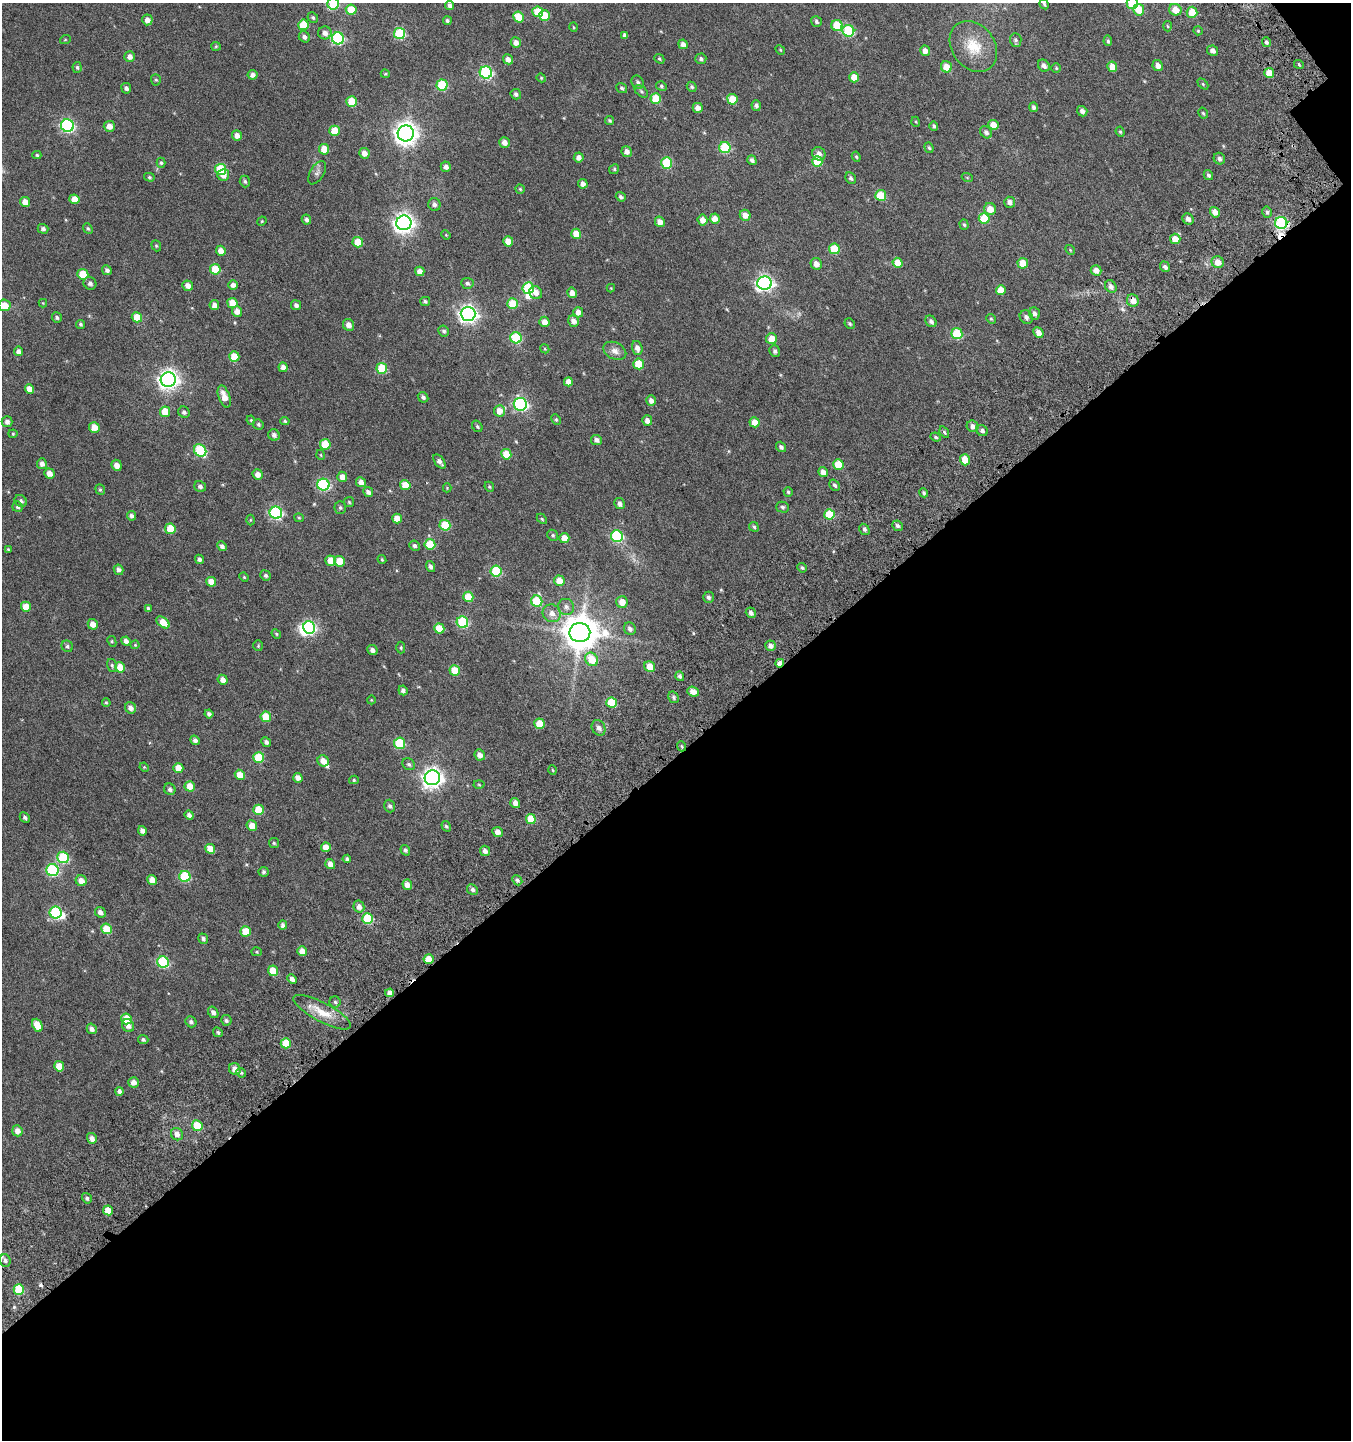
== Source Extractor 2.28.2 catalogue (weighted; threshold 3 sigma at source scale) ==
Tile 4 of 2 x 2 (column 2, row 2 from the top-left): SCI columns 1615-2963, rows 178-1615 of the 3229 x 3250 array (HDU 1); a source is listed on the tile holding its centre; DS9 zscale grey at full resolution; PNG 1353 x 1442 px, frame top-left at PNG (2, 3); each listed source drawn as its Kron ellipse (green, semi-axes under 4 px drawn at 4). Shown black and unused: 48% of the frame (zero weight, under 4 of 7 exposures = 17% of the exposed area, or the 3 px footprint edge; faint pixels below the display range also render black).
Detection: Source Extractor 2.28.2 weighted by HDU 2 'WHT'; one run over the whole footprint, this tile lists its part. Background 0.0292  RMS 0.0078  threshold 0.0318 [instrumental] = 3 sigma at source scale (4.09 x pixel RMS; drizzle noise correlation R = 1.36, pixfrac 0.8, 0.0396/0.0396 arcsec/px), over >= 5 px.
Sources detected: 421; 3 inside a brighter object's white glare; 3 cosmic-ray / hot-pixel residue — neither listed nor drawn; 1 inside a brighter listed object's ellipse — not listed separately; the other 414 listed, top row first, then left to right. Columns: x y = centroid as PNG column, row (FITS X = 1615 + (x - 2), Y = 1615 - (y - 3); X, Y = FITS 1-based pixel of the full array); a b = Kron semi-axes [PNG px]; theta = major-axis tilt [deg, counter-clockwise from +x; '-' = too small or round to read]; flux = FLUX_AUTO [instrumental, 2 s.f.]
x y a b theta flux
1132 3 6 5 - 25
333 4 6 5 - 33
1044 4 5 4 - 0.77
450 6 5 4 - 2.2
351 10 5 5 - 16
1139 10 6 5 - 12
1175 10 6 5 - 7.2
538 12 5 5 - 17
1192 12 5 5 - 11
545 15 5 5 - 9.8
519 17 6 5 - 11
313 18 5 5 - 1.1
147 20 5 5 - 3.6
447 21 4 4 - 1.1
816 22 6 5 - 1.3
303 25 5 5 - 17
837 25 5 5 - 19
1167 26 5 3 - 0.61
573 27 5 3 - 0.59
848 31 6 5 - 39
1198 31 5 4 - 0.76
325 33 7 6 - 3
400 33 5 5 - 47
625 35 4 4 - 2.1
304 37 6 5 - 2.1
338 38 6 6 - 63
65 40 5 3 - 0.5
1016 40 6 6 - 1.5
1108 41 5 4 - 1.1
516 42 5 5 - 3.5
1266 42 5 4 - 1.6
683 44 5 4 - 2.8
216 46 5 4 - 0.62
973 46 27 21 -53 18
780 50 5 4 - 0.68
925 51 5 5 - 3.6
1213 51 5 5 - 2.7
130 57 5 5 - 3
508 59 5 4 - 3.4
659 59 5 4 - 0.85
701 59 5 5 - 1.5
1299 65 5 3 - 0.68
1044 66 6 5 - 2.7
1158 66 6 5 - 3.3
77 67 5 4 - 1.1
946 67 6 5 - 8.8
1112 67 5 5 - 7.3
1056 68 4 4 - 0.78
486 72 6 6 - 77
1269 73 5 5 - 10
385 74 4 3 - 0.65
252 75 5 5 - 2.9
854 77 5 5 - 7.6
541 78 5 4 - 0.65
156 80 5 5 - 0.95
638 82 7 5 -58 1.5
1203 84 6 4 -46 0.73
442 85 5 5 - 32
661 86 5 4 - 1.1
692 87 5 4 - 1.1
126 88 5 5 - 1.7
622 88 6 4 -37 1.2
641 91 8 5 -41 1.2
516 94 5 5 - 1.5
656 99 5 5 - 17
732 99 5 5 - 11
352 102 5 5 - 15
756 105 5 4 - 1.7
1033 107 5 4 - 1.6
698 108 5 5 - 3.9
1082 111 5 5 - 2.5
1203 113 6 4 -59 0.88
609 120 5 4 - 0.89
916 122 5 3 - 0.57
993 125 5 5 - 7.1
67 126 6 6 - 100
109 126 5 5 - 4.8
934 126 5 4 - 1.3
335 131 5 5 - 13
986 132 6 5 - 2
1120 132 5 4 - 0.78
406 133 8 8 - 490
237 136 5 5 - 3.7
504 142 5 5 - 3.5
725 148 5 5 - 36
929 148 5 4 - 1
324 149 5 5 - 10
627 152 5 5 - 3.3
364 153 5 5 - 4.2
819 154 7 6 - 3.2
37 155 4 4 - 0.87
579 157 5 5 - 3.3
856 157 5 4 - 0.76
1219 159 6 5 - 1.9
752 160 5 4 - 1.9
817 161 5 5 - 15
161 163 5 4 - 0.99
667 163 5 5 - 29
446 167 5 5 - 2.4
221 169 5 5 - 28
614 169 5 4 - 0.88
317 173 13 7 59 2.3
223 175 6 5 - 4.1
1208 175 5 4 - 1.4
149 177 5 4 - 0.83
967 177 5 3 - 0.62
851 178 6 5 - 1.4
245 181 6 5 - 1.2
583 184 4 4 - 3.1
520 189 4 4 - 0.89
881 195 5 5 - 19
621 197 5 4 - 1.5
74 199 5 5 - 7.8
25 202 5 5 - 4.8
1010 202 5 5 - 2.6
434 204 6 6 - 2
990 209 6 6 - 6.6
1215 212 5 5 - 4.6
1267 212 6 4 -76 1.6
745 215 6 5 - 4.5
984 218 5 5 - 18
306 219 5 4 - 1.7
715 219 5 5 - 5
1188 219 6 5 - 2.3
702 220 5 5 - 4.5
262 221 5 3 - 0.55
660 222 5 5 - 4.5
404 223 7 7 - 320
1281 223 6 6 - 73
964 225 5 4 - 1
88 228 6 4 -49 0.93
43 229 5 5 - 1.8
576 234 5 5 - 9.5
446 235 5 4 - 0.54
1175 239 5 5 - 6.7
508 241 5 5 - 7.1
358 242 5 5 - 13
156 246 6 4 -69 0.85
834 249 5 5 - 19
1070 250 5 4 - 0.67
221 251 5 5 - 4.4
1218 262 6 6 - 6.1
897 263 5 5 - 8.4
1023 263 5 5 - 8.1
816 264 6 5 - 3.8
1165 267 5 4 - 1.8
215 269 5 5 - 18
107 270 5 4 - 2
1096 270 5 5 - 4.1
420 271 5 4 - 4.2
83 274 5 5 - 18
90 283 6 6 - 1.9
467 283 6 5 - 1.5
764 283 7 6 - 170
233 285 5 5 - 2.9
188 286 5 5 - 3.6
1111 286 7 5 -58 2.6
528 288 6 5 - 47
611 288 4 4 - 0.52
1001 290 5 5 - 7
536 293 7 6 - 3.7
572 293 5 4 - 3.9
1133 300 6 6 - 5.2
425 301 5 4 - 1.1
43 303 4 4 - 0.55
232 303 5 5 - 8.6
513 304 5 5 - 19
4 305 6 5 - 9.4
214 305 5 4 - 3.3
296 305 5 4 - 2.1
237 311 5 5 - 4.7
578 312 5 5 - 4.3
1034 313 6 5 - 2.2
468 314 7 7 - 240
137 317 5 5 - 11
1026 317 7 6 - 2.4
57 318 5 5 - 1.3
991 319 5 4 - 0.74
574 321 6 5 - 3.5
931 321 6 5 - 2
544 322 5 5 - 3.9
80 324 4 4 - 1
850 324 5 5 - 0.97
349 325 6 5 - 3.6
444 331 5 5 - 1.4
1038 333 5 4 - 4.1
957 334 6 5 - 31
516 338 6 5 - 38
771 339 5 5 - 6.3
637 348 7 5 -74 3.1
545 349 5 3 - 0.57
18 351 5 4 - 2.5
615 351 12 8 -26 3.9
775 351 6 5 - 1.8
234 356 5 5 - 9.2
639 364 5 5 - 16
283 367 5 4 - 2.9
382 368 5 5 - 25
168 380 7 7 - 310
568 382 4 4 - 4.8
29 389 5 4 - 5.3
224 396 11 5 -71 5.7
423 397 6 4 -46 1.8
651 401 5 5 - 2.8
520 404 6 6 - 100
499 411 6 5 - 5.7
165 412 5 5 - 9.3
184 412 6 5 - 1.8
556 419 6 4 -63 0.86
251 420 5 4 - 0.71
285 421 5 4 - 0.92
647 421 5 5 - 3.3
7 422 5 5 - 2.1
754 422 5 5 - 6.5
258 424 5 5 - 1.1
477 426 6 5 - 1.1
973 426 6 5 - 3.4
94 427 5 5 - 5.9
982 431 6 5 - 1.7
944 432 6 4 -58 1.1
13 434 4 4 - 0.67
274 435 6 5 - 2
936 437 5 4 - 0.91
596 440 5 5 - 2.3
325 444 5 5 - 16
781 447 5 4 - 1.6
200 450 7 5 -50 43
506 454 5 5 - 12
321 455 5 3 - 0.51
965 460 5 5 - 9.2
439 461 8 4 -53 2.4
42 464 5 5 - 2.7
838 464 5 5 - 14
117 465 6 5 - 4.1
823 472 5 4 - 3.9
49 473 5 5 - 3.9
258 474 5 5 - 4.2
342 477 5 5 - 4.3
361 482 5 4 - 3.7
323 485 6 6 - 65
405 485 5 5 - 8.4
835 485 6 4 -54 1.5
200 486 6 5 - 1.9
489 487 5 4 - 0.87
447 488 4 4 - 0.56
100 490 5 4 - 0.91
368 492 5 4 - 2.3
788 492 5 4 - 0.98
924 493 5 4 - 1
21 501 6 5 - 1.6
349 502 5 5 - 0.79
620 504 6 5 - 2.3
17 507 5 5 - 1.2
782 507 6 5 - 1.4
340 508 6 5 - 1.2
276 513 6 6 - 94
830 514 5 5 - 24
131 516 5 4 - 1.8
299 518 4 4 - 0.72
397 519 5 5 - 5.9
542 519 6 3 -45 0.76
250 520 5 3 - 0.58
445 525 5 5 - 22
897 526 5 5 - 1.5
754 527 5 4 - 0.98
170 529 5 5 - 13
864 529 6 4 -57 1.7
553 535 6 5 - 1
617 536 6 6 - 53
564 538 5 5 - 6.3
430 544 5 5 - 20
222 546 5 4 - 1.8
414 546 5 5 - 1.6
8 549 4 3 - 0.64
199 559 5 4 - 1.8
382 560 4 3 - 0.74
331 561 5 5 - 7.5
340 561 5 5 - 10
430 567 5 4 - 1.8
802 568 5 4 - 0.99
119 570 5 4 - 2
496 571 5 5 - 40
266 575 5 5 - 1.4
244 577 5 4 - 0.61
559 581 5 5 - 8.6
211 582 5 4 - 6.5
468 597 5 5 - 12
708 597 5 5 - 1.6
537 601 6 5 - 31
622 602 6 5 - 6.4
26 607 5 5 - 8.1
566 607 8 8 - 2.7
148 608 4 3 - 0.92
552 613 9 8 - 4.2
751 613 5 5 - 2.3
163 622 7 5 -38 8.5
462 622 6 5 - 49
93 624 5 5 - 4.7
309 627 6 6 - 81
439 628 5 5 - 14
630 629 6 5 - 2.4
580 632 10 9 - 1500
276 634 5 4 - 0.74
112 641 5 4 - 0.73
126 641 5 4 - 2.5
135 645 4 4 - 0.61
67 646 6 5 - 1.3
258 646 5 4 - 0.77
771 646 5 5 - 2.5
401 648 6 4 90 0.88
372 650 5 5 - 2.5
592 659 7 6 - 13
780 663 4 4 - 4.3
112 665 6 5 - 1.1
120 667 5 5 - 8.3
650 667 6 5 - 8
455 671 5 5 - 13
680 676 5 4 - 1.6
223 680 5 5 - 3.5
403 690 5 4 - 1.9
693 692 6 5 - 4.2
674 697 6 5 - 1.2
371 700 4 3 - 0.45
106 703 4 3 - 0.72
611 703 5 5 - 18
130 708 6 5 - 2.9
209 714 4 4 - 1.9
266 717 5 5 - 12
539 724 5 5 - 12
599 728 8 6 -60 2.5
195 740 5 4 - 2
266 742 5 4 - 2
400 743 5 5 - 31
681 746 5 3 - 0.72
480 755 6 5 - 3.6
259 757 5 5 - 27
323 761 6 5 - 5.2
409 764 7 5 -36 1.4
144 767 5 3 - 0.54
178 768 5 5 - 8.1
552 770 5 3 - 0.62
240 775 5 5 - 8
298 778 5 4 - 3.1
432 778 8 7 - 330
354 780 5 4 - 0.79
479 784 5 3 - 0.71
190 786 5 5 - 8
170 789 6 5 - 1.8
515 803 5 4 - 4.1
390 806 6 5 - 1.7
258 810 5 5 - 13
189 815 5 4 - 2.1
25 817 6 4 -44 1.4
531 819 5 5 - 13
252 826 5 5 - 6
446 826 5 4 - 1
142 831 5 4 - 2.3
497 832 5 5 - 3.9
274 843 5 5 - 0.89
326 847 5 4 - 7.2
210 849 5 4 - 6.9
405 850 5 4 - 1.4
485 851 5 5 - 2.5
63 857 6 6 - 41
347 859 4 3 - 1.3
330 864 5 5 - 3.8
53 870 6 6 - 59
263 872 5 5 - 1.1
185 876 6 5 - 34
152 880 5 4 - 5.4
517 880 5 4 - 1.5
81 881 6 5 - 4.4
407 885 5 4 - 4.8
472 890 6 5 - 1.8
359 907 6 5 - 3.3
56 912 6 6 - 58
100 912 6 5 - 2.5
367 919 5 5 - 36
283 925 4 4 - 2.1
106 929 5 5 - 12
246 931 5 5 - 10
203 939 5 4 - 1.5
302 951 5 4 - 5.9
257 952 5 4 - 0.68
429 959 5 5 - 8.9
163 962 6 5 - 54
273 971 5 5 - 9.6
292 979 5 4 - 2.5
390 993 4 4 - 3.3
335 1002 5 5 - 1.1
213 1012 6 5 - 2.3
322 1012 32 9 -28 12
126 1019 5 5 - 15
226 1020 5 5 - 1.3
191 1022 6 5 - 1.7
37 1025 7 5 -65 9.8
128 1025 7 6 - 3
92 1029 5 5 - 2.3
218 1032 5 4 - 1.1
143 1039 5 4 - 1.1
286 1043 5 5 - 19
59 1066 5 5 - 9
235 1069 6 5 - 4.9
241 1073 5 4 - 0.93
133 1082 5 5 - 3.7
120 1091 4 4 - 2.1
197 1126 5 5 - 16
17 1131 5 5 - 4.2
177 1134 6 6 - 3.1
92 1138 5 5 - 2.9
87 1198 5 4 - 1.3
108 1210 5 4 - 10
5 1261 6 5 - 1.7
19 1289 5 5 - 22
Overlapping masked pixels (flux is a lower limit): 4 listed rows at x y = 1281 223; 1133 300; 780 663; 681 746
Isophote crosses this tile's border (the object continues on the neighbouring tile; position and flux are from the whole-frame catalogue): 3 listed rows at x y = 1132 3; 333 4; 4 305